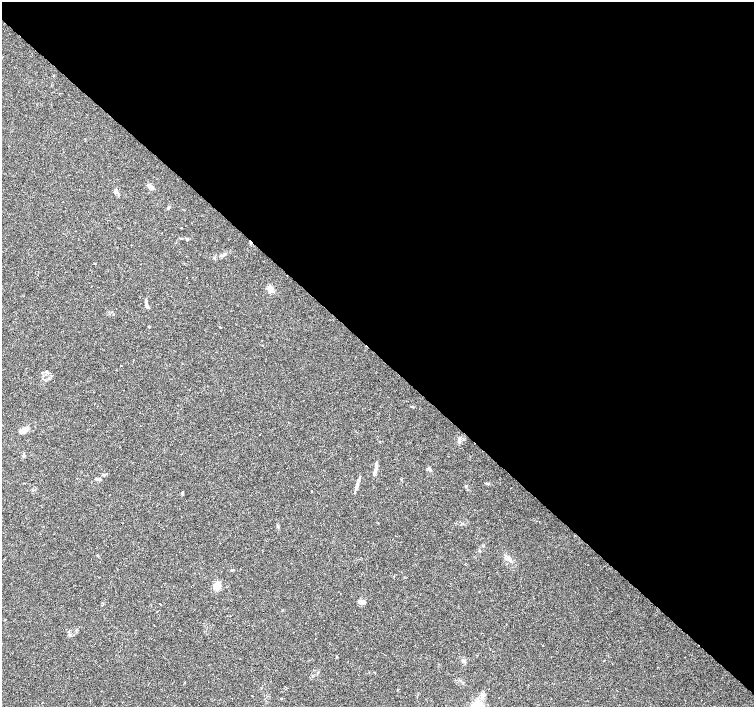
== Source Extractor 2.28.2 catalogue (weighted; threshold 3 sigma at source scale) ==
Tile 3 of 4 x 4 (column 3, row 1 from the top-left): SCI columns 3011-4514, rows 4385-5794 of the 6022 x 6015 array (HDU 1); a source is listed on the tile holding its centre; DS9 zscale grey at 2 x 2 block average (1 PNG px = mean of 2 x 2 image px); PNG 756 x 709 px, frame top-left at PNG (2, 2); no overlay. Shown black and unused: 50% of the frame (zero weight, under 3 of 4 exposures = <1% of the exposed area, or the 3 px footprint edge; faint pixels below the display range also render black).
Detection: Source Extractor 2.28.2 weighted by HDU 2 'WHT'; one run over the whole footprint, this tile lists its part. Background 0.0253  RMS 0.0033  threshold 0.0148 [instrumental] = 3 sigma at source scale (4.5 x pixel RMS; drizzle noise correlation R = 1.50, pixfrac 1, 0.0396/0.0396 arcsec/px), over >= 5 px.
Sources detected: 50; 9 cosmic-ray / hot-pixel residue — not listed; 3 inside a brighter listed object's ellipse — not listed separately; the other 38 listed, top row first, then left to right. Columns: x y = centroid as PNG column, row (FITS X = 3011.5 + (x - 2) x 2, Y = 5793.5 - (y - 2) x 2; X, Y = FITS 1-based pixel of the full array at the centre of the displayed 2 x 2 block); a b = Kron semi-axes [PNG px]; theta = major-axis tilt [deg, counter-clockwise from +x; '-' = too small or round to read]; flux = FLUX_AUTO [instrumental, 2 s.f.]
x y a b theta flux
150 187 6 4 -32 4.2
115 192 5 4 - 2.1
169 207 3 3 - 0.75
181 228 2 2 - 0.86
161 233 2 2 - 1.1
187 239 3 3 - 0.68
225 254 4 3 - 1.1
95 264 2 2 - 0.4
186 278 2 2 - 0.56
271 289 8 6 -17 4
147 306 8 3 -62 1.7
220 327 2 2 - 5.7
24 430 11 5 27 5
260 434 2 2 - 5.4
459 441 5 3 - 1.4
23 455 4 3 - 1
429 468 5 3 - 0.99
374 473 9 4 67 2.7
98 479 6 3 -16 1.7
357 485 13 3 73 3
465 486 3 3 - 0.66
182 493 5 2 - 1
278 527 4 2 - 0.64
164 529 2 2 - 1.1
480 551 3 3 - 0.8
508 558 7 4 -23 2.3
177 563 2 2 - 0.33
232 570 3 3 - 0.58
98 577 2 2 - 0.47
217 586 3 3 - 38
362 602 5 4 - 3.3
160 604 2 2 - 2.9
383 611 2 2 - 0.65
230 616 2 2 - 0.32
337 657 3 2 - 0.75
463 660 5 3 - 1.2
185 682 2 2 - 1.2
483 695 7 5 7 2.3
Diffuse or blended objects may show on this block-average render without a row.